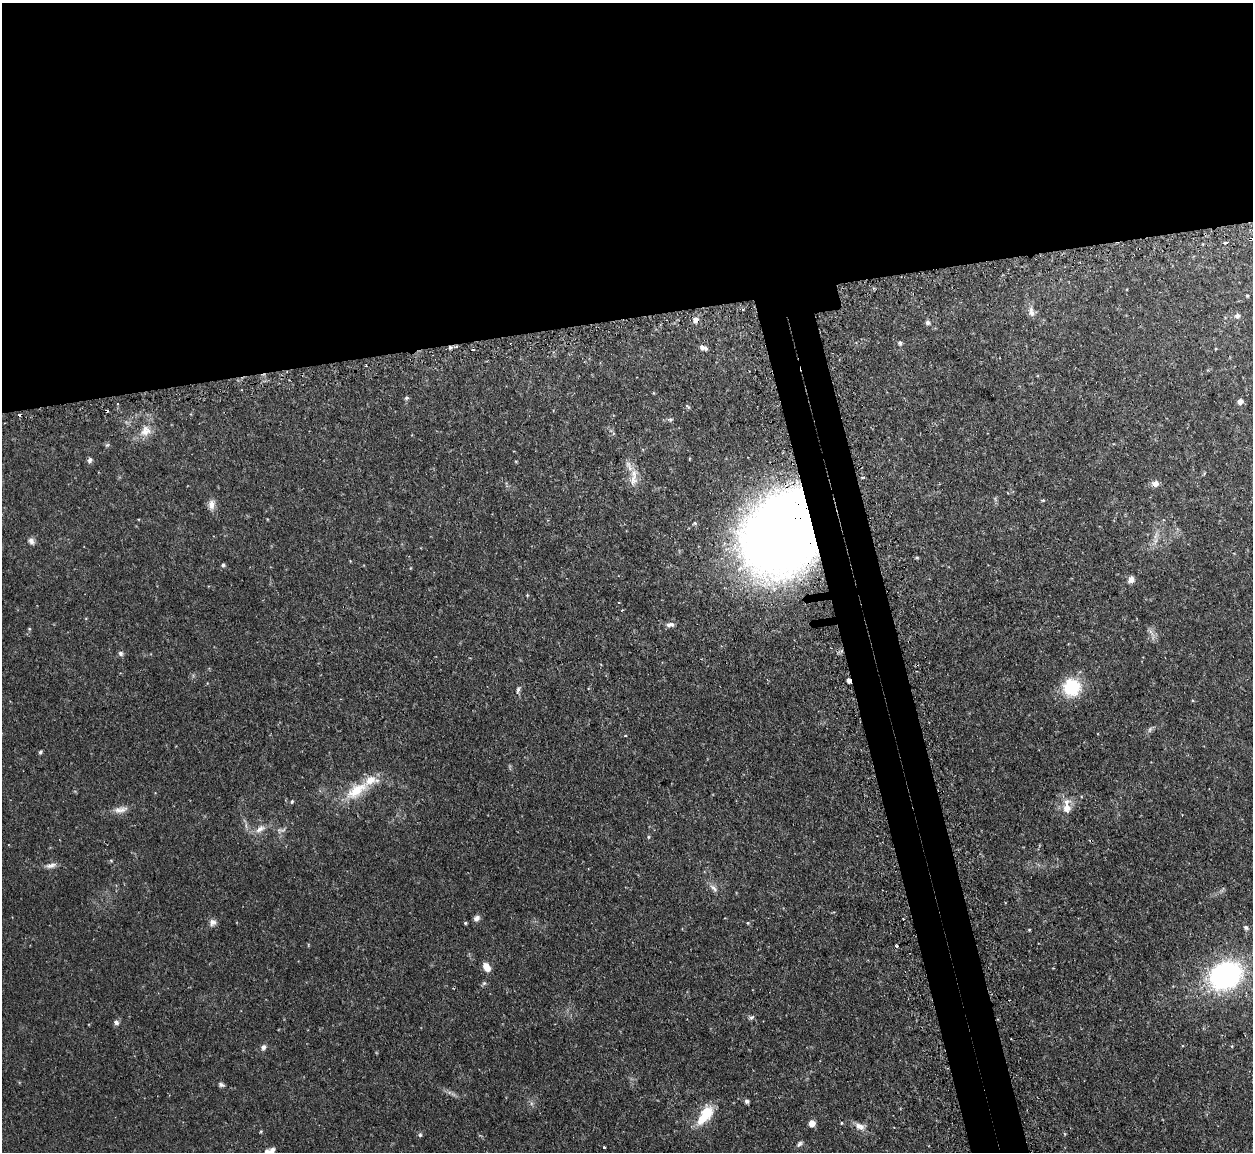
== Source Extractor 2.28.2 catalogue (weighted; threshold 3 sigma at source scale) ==
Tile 2 of 4 x 4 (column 2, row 1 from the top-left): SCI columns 1286-2536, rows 3612-4761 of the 5072 x 5047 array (HDU 1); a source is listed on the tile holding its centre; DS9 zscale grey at full resolution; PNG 1255 x 1154 px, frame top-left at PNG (2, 3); no overlay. Shown black and unused: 31% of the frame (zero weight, under 2 of 3 exposures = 4% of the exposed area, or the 3 px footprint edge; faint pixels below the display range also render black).
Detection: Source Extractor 2.28.2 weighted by HDU 2 'WHT'; one run over the whole footprint, this tile lists its part. Background 0.0595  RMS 0.0067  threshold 0.0302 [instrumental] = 3 sigma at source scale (4.5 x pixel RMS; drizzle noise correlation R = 1.50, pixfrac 1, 0.05/0.05 arcsec/px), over >= 5 px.
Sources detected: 89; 6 cosmic-ray / hot-pixel residue — not listed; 3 inside a brighter listed object's ellipse — not listed separately; the other 80 listed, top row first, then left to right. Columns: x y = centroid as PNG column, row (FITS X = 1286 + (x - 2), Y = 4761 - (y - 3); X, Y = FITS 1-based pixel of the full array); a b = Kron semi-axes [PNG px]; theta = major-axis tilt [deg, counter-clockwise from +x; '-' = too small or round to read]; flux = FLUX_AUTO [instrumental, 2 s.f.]
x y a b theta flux
1251 239 3 3 - 1.7
1226 242 4 3 - 2.7
1247 296 4 3 - 0.72
742 309 3 3 - 1.3
1031 312 15 7 -78 4
1237 316 6 6 - 2.6
695 320 8 7 - 3.3
928 322 7 6 - 1.8
900 343 6 5 - 1.7
450 347 5 4 - 1.1
703 348 10 5 -17 3.2
366 366 3 3 - 0.73
653 393 5 3 - 0.51
406 398 6 5 - 1.1
1240 401 5 5 - 3.7
117 404 3 2 - 0.51
688 406 8 4 -41 1
670 419 7 6 - 1.3
146 431 17 14 50 9
613 433 6 4 -73 0.86
107 445 7 4 44 0.97
90 460 7 6 - 1.9
863 477 4 3 - 1.1
633 480 19 11 75 7.6
1155 484 9 8 - 3.8
1043 500 5 4 - 0.89
212 504 13 9 82 4.4
780 535 63 55 66 890
1156 535 16 4 82 3.5
31 541 9 7 -60 2.7
917 558 4 4 - 0.93
223 565 5 5 - 1.1
1131 580 8 7 - 3.6
527 595 5 3 - 0.64
622 610 3 3 - 0.57
670 625 11 6 0 2.9
29 629 5 4 - 0.7
1150 631 7 4 -71 2
121 653 7 6 - 1.7
849 680 3 3 - 79
1072 687 18 18 - 31
518 690 9 5 74 1.6
1150 729 9 5 64 1.7
625 736 3 3 - 0.69
40 752 6 4 52 1
356 790 39 16 33 23
292 801 5 4 - 0.84
1067 808 15 11 85 7.3
120 810 20 8 9 5.3
260 829 16 8 34 5.4
281 830 15 6 6 2.4
648 837 5 4 - 0.75
111 861 6 4 -1 0.73
51 865 16 7 12 3.5
714 888 15 6 -44 3.2
477 918 8 6 42 2.6
212 922 10 8 40 3
465 923 4 4 - 0.86
748 923 5 4 - 0.74
1246 927 7 5 -34 1.7
1029 930 3 3 - 0.58
897 946 4 3 - 1.1
486 967 10 6 -60 6.5
1053 968 3 2 - 0.5
1226 975 32 25 28 130
751 1017 7 5 33 1.5
116 1022 7 6 - 2.2
263 1047 7 6 - 2.2
221 1084 7 5 -18 1.6
747 1101 6 5 - 1.5
705 1114 22 10 54 24
812 1123 5 5 - 8.8
841 1123 4 3 - 0.54
859 1126 13 8 -22 4.8
261 1131 5 3 - 0.66
1065 1134 5 3 - 0.62
420 1135 6 5 - 1.2
799 1144 9 5 50 1.7
604 1147 3 3 - 1.2
272 1149 6 5 - 2.6
Overlapping masked pixels (flux is a lower limit): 5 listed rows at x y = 1251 239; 695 320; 450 347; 780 535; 849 680